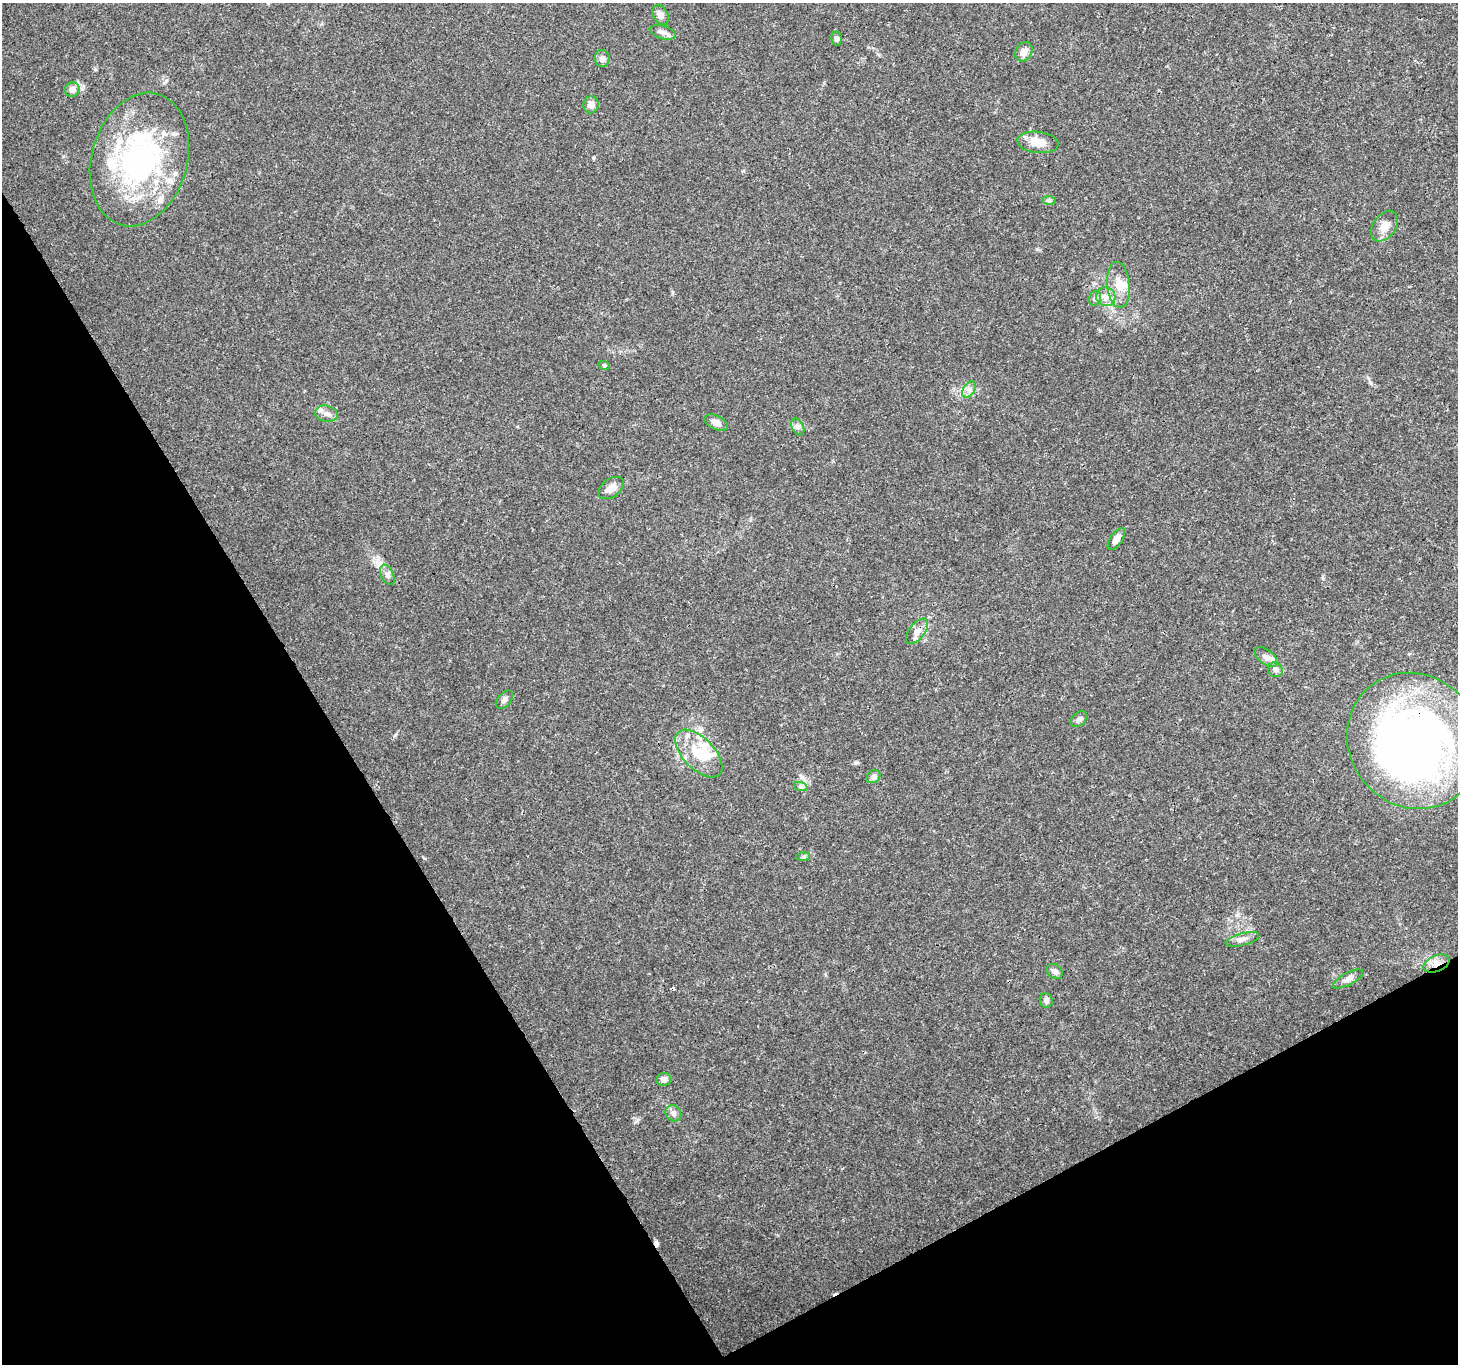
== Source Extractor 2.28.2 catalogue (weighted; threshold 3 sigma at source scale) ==
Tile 14 of 4 x 4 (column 2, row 4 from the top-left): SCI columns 1458-2913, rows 111-1472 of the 5830 x 5727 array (HDU 1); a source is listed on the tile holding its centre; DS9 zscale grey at full resolution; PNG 1460 x 1366 px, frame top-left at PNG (2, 3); each listed source drawn as its Kron ellipse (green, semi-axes under 4 px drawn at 4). Shown black and unused: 29% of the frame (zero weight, under 3 of 4 exposures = <1% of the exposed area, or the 3 px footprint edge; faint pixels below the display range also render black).
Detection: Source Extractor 2.28.2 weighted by HDU 2 'WHT'; one run over the whole footprint, this tile lists its part. Background 0.0247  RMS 0.002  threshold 0.00883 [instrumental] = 3 sigma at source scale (4.5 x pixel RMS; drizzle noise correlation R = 1.50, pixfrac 1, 0.0396/0.0396 arcsec/px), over >= 5 px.
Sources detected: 53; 4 inside a brighter object's white glare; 3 cosmic-ray / hot-pixel residue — neither listed nor drawn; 7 inside a brighter listed object's ellipse — not listed separately; the other 39 listed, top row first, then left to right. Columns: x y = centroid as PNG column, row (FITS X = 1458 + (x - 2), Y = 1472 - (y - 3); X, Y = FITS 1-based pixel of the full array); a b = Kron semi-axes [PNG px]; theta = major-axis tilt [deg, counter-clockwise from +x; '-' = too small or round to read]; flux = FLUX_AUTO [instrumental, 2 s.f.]
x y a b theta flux
661 15 10 7 -61 0.91
663 32 13 6 -17 0.91
836 39 7 5 -79 0.65
1024 52 10 8 55 1.3
602 58 8 7 - 0.96
72 89 7 7 - 1.3
591 105 8 7 - 1.2
1038 142 21 10 -6 3.5
139 159 68 48 74 43
1049 201 7 4 -1 0.33
1384 226 17 11 55 2.2
1118 285 23 11 -85 3.1
1106 297 10 9 - 1.4
1095 298 8 5 74 0.5
604 365 6 3 -19 0.23
969 389 9 5 56 0.81
326 414 11 8 -12 1.1
716 423 12 7 -24 1.3
798 427 9 5 -63 0.63
611 488 14 9 36 1.8
1116 539 13 6 56 1.5
387 575 10 6 -65 0.72
917 631 15 7 53 1.4
1266 657 13 7 -37 1
1275 670 7 7 - 0.78
504 700 11 6 48 0.77
1079 719 9 6 43 0.64
1414 741 70 65 -51 110
699 754 29 15 -46 6.2
874 777 7 6 - 0.77
801 787 7 4 -18 0.4
803 857 6 4 2 0.37
1242 939 17 6 15 1.1
1436 964 14 8 23 1.8
1055 971 9 6 -38 0.8
1348 979 17 6 28 0.98
1046 1000 7 6 - 0.67
664 1079 7 6 - 0.92
673 1113 8 7 - 0.7
Overlapping masked pixels (flux is a lower limit): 2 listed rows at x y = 1414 741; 1436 964
Unlisted compact peaks at least as high as the median listed source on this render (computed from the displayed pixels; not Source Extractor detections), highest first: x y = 637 1121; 395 735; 1238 915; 594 157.